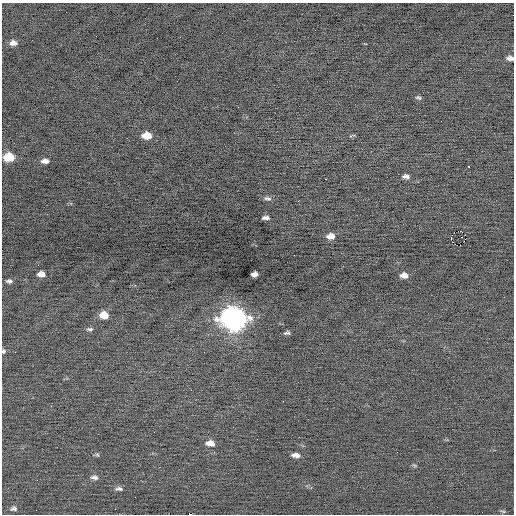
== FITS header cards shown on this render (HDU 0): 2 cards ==
NAXIS1  =                  512 / Axis length
NAXIS2  =                  512 / Axis length

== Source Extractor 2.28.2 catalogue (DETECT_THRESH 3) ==
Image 512 x 512 px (HDU 0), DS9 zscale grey, 1 PNG px = 1 image px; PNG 516 x 516 px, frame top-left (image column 1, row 512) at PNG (2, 3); no overlay
Background -0.0692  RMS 0.75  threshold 2.26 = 3 sigma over >= 5 px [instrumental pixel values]
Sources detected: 36; all 36 listed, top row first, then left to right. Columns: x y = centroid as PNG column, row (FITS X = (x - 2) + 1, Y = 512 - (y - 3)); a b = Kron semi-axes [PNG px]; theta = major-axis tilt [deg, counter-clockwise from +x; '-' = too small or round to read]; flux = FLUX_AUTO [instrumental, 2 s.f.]
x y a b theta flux
13 43 8 6 -4 250
510 58 7 5 -10 180
418 98 8 4 -18 91
441 121 2 2 - 130
147 136 8 6 -2 710
9 157 8 6 -2 1300
45 161 8 4 -2 240
469 166 3 2 - 70
406 176 9 5 -5 190
326 179 3 2 - 120
267 198 11 5 -13 140
266 218 8 4 0 170
459 231 4 2 - 3100
465 235 2 2 - 310
331 236 9 6 1 380
451 238 4 2 - 450
455 244 3 2 - 60
41 274 7 5 -1 350
254 274 6 4 0 250
404 275 8 6 -7 320
9 281 7 4 -4 130
104 315 8 6 -4 670
233 318 12 10 -6 32000
90 329 8 5 -1 100
287 333 7 4 5 110
3 351 5 5 - 93
191 390 3 2 - 79
283 401 3 2 - 83
210 443 10 6 -7 370
97 455 6 4 -30 73
296 455 9 5 -5 260
94 477 10 6 -10 160
119 489 10 5 -4 150
14 508 9 7 0 140
503 511 6 4 -18 62
190 514 4 2 - 1500
At the frame edge (FLAGS 8, measured only in part): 3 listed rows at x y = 510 58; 3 351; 190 514